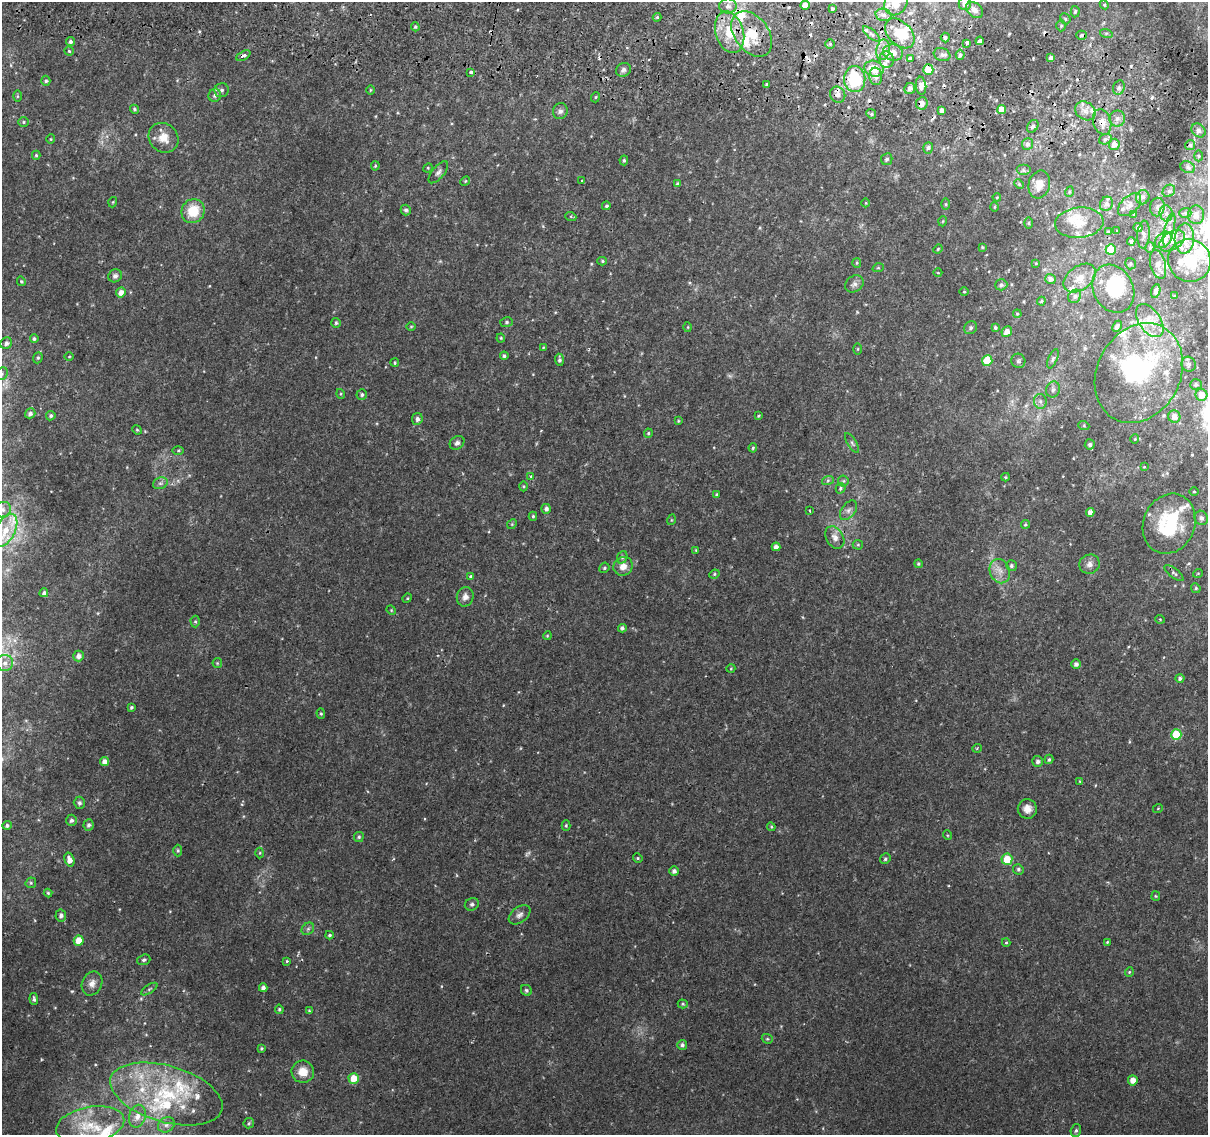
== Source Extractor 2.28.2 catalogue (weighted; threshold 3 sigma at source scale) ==
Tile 11 of 4 x 4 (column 3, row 3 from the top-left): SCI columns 2418-3623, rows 1396-2528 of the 4843 x 5116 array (HDU 1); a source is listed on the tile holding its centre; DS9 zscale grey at full resolution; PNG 1210 x 1137 px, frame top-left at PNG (2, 2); each listed source drawn as its Kron ellipse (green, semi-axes under 4 px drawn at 4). Shown black and unused: <1% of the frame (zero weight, under 2 of 3 exposures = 2% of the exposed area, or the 3 px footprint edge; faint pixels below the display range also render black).
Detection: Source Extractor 2.28.2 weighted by HDU 2 'WHT'; one run over the whole footprint, this tile lists its part. Background 0.0111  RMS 0.0038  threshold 0.017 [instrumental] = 3 sigma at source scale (4.5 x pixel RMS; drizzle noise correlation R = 1.50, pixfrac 1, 0.0396/0.0396 arcsec/px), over >= 5 px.
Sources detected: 345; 3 too faint to see at this stretch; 3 inside a brighter object's white glare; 9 cosmic-ray / hot-pixel residue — neither listed nor drawn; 32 inside a brighter listed object's ellipse — not listed separately; the other 298 listed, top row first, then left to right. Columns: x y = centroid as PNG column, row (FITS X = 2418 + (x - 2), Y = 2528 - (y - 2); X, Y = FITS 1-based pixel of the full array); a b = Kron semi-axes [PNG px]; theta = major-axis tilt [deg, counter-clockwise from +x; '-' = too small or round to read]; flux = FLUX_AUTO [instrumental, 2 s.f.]
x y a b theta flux
896 3 13 11 57 6.3
965 3 6 6 - 2.5
805 5 5 4 - 3.4
1104 5 4 4 - 0.43
728 6 8 7 - 1.9
832 8 3 3 - 1
975 10 9 7 -39 2
1075 12 5 4 - 0.58
884 15 8 6 -14 1.6
657 17 4 4 - 0.47
1065 19 6 5 - 0.52
1061 26 6 5 - 0.53
415 27 4 3 - 0.59
730 32 21 14 -73 11
900 33 17 11 -45 9.6
1106 33 6 4 -17 0.6
752 34 25 17 -53 10
871 34 10 4 -40 1
1081 35 5 4 - 0.88
945 38 5 4 - 0.94
980 41 4 4 - 4.7
70 42 4 4 - 0.87
967 43 3 3 - 1.5
830 44 5 5 - 0.48
883 50 10 6 80 2.5
69 51 4 4 - 0.48
893 53 10 8 -9 4.2
942 54 8 6 -18 1.3
960 55 5 4 - 0.72
243 56 8 4 28 1.3
1051 57 4 4 - 1.2
910 58 3 3 - 1.4
887 60 8 7 - 2.2
874 69 10 7 -17 7.2
623 70 8 6 27 1.3
928 70 5 5 - 8.5
470 72 3 3 - 3.8
876 76 8 6 -84 1.8
855 79 13 10 -89 19
46 81 5 4 - 0.74
767 85 3 3 - 2.1
921 86 9 5 -83 1.9
910 88 6 5 - 1.9
1119 88 7 5 70 0.98
222 90 7 7 - 1
370 90 5 3 - 0.33
215 95 7 6 - 1.2
838 95 8 7 - 2.1
17 96 6 4 90 0.43
596 97 5 3 - 0.38
922 103 6 6 - 2.1
134 109 5 4 - 0.55
942 110 4 4 - 1.9
1002 110 4 4 - 4.9
560 111 8 7 - 1.2
1085 111 11 8 -34 2.8
871 114 5 4 - 0.65
1117 119 8 8 - 1.8
23 122 5 5 - 0.58
1102 122 13 9 -73 2.9
1033 126 7 5 54 1
1198 130 8 6 -45 1.1
164 138 16 14 -45 5
51 139 4 4 - 0.37
1105 139 6 5 - 0.9
1027 144 6 5 - 1.3
1114 144 6 5 - 2.6
1190 145 5 4 - 0.68
928 148 6 4 72 0.88
36 155 4 4 - 0.5
1199 156 5 3 - 0.52
887 159 6 5 - 0.82
624 160 5 4 - 0.56
375 166 4 4 - 0.45
1188 167 7 5 -24 1
428 168 5 4 - 0.42
1023 170 7 5 0 0.89
438 172 13 6 50 1.4
465 181 5 4 - 0.44
581 181 2 2 - 0.33
677 184 4 3 - 0.69
1019 184 5 4 - 0.45
1039 184 14 10 76 3.7
1169 191 7 5 44 0.86
1069 192 5 3 - 0.4
997 197 4 4 - 0.39
1143 197 7 6 - 1.3
113 202 5 3 - 0.32
866 203 4 3 - 0.27
946 204 5 3 - 0.39
1106 204 7 6 - 1.2
1130 205 14 8 44 2.4
606 206 4 4 - 0.69
995 207 5 3 - 0.38
1157 207 9 7 80 1.6
406 210 5 5 - 0.97
193 211 12 11 - 10
1166 213 8 6 -77 1.5
1185 213 6 5 - 0.71
1134 215 4 3 - 0.42
1196 215 9 8 - 2.5
571 217 5 3 - 0.45
943 221 5 3 - 0.33
1029 223 6 4 -90 0.39
1079 223 24 15 5 6.5
1138 227 5 4 - 1.3
1169 230 17 5 76 2.1
1117 231 2 2 - 0.2
1108 232 4 3 - 0.44
1143 235 14 6 86 1.3
1184 239 15 10 87 4.4
1163 240 9 6 42 5.6
1131 241 4 4 - 0.85
1172 241 14 8 32 3
982 247 4 4 - 0.35
1150 247 5 4 - 0.64
938 249 5 4 - 0.37
1111 249 5 5 - 11
1189 260 22 21 - 14
602 261 5 4 - 0.49
857 263 5 4 - 0.43
1036 263 4 4 - 0.33
1130 264 6 5 - 0.55
1158 264 15 7 -75 3
878 268 6 3 18 0.44
938 273 4 3 - 0.27
115 276 7 6 - 1.1
1080 278 18 11 37 4.3
1051 279 5 5 - 1.3
21 281 5 3 - 0.4
854 284 10 8 36 1.4
1001 285 6 5 - 0.96
1113 289 25 20 -63 13
1156 291 7 4 73 1.6
121 292 5 4 - 2.6
964 292 4 3 - 0.34
1075 296 7 6 - 0.95
1174 296 4 4 - 0.44
1041 301 4 3 - 0.42
1017 314 4 4 - 0.4
1150 321 19 11 -56 5.2
507 322 6 5 - 0.66
336 323 5 5 - 0.65
411 326 5 3 - 0.35
1117 326 6 3 64 1.1
688 327 5 3 - 0.33
971 328 7 6 - 0.9
995 328 3 3 - 0.64
1007 332 5 5 - 2.3
501 338 4 4 - 0.42
34 339 4 4 - 0.69
6 343 6 5 - 1.1
543 347 4 4 - 0.34
858 349 5 3 - 0.38
504 356 4 4 - 0.66
69 357 5 3 - 0.32
38 358 6 4 68 0.56
1053 359 10 4 67 0.88
559 360 6 4 -86 0.91
987 360 5 5 - 9.2
1018 361 7 7 - 0.85
395 363 4 3 - 0.44
1189 364 7 7 - 1
1139 373 52 41 62 56
2 374 7 5 48 0.93
1196 384 6 5 - 0.87
1053 389 8 7 - 1.2
341 394 5 3 - 0.36
362 394 5 5 - 0.71
1201 395 6 6 - 5.2
1040 401 7 6 - 1.3
30 413 5 5 - 1.2
51 416 5 4 - 0.85
758 416 4 3 - 0.38
1174 417 6 6 - 2.5
417 419 6 5 - 1.2
678 421 4 4 - 0.36
1084 426 5 3 - 0.38
137 430 5 4 - 0.46
648 433 5 4 - 0.48
1135 439 4 4 - 0.39
457 443 8 6 37 1.2
852 443 11 4 -58 0.79
1090 444 5 5 - 0.93
753 448 5 4 - 0.57
178 450 5 4 - 0.45
1144 467 3 3 - 0.28
531 476 4 3 - 0.37
1005 477 4 4 - 0.43
828 480 6 4 19 0.6
843 481 5 5 - 0.6
160 483 7 5 20 0.99
524 486 5 3 - 0.4
841 488 5 4 - 0.68
1194 492 5 3 - 0.37
717 495 4 4 - 0.52
546 509 5 5 - 1.2
2 510 9 7 23 1.9
809 510 3 2 - 0.28
848 510 11 6 53 1.6
1090 512 4 4 - 2
533 516 4 4 - 0.49
1201 518 7 6 - 1.1
671 520 5 3 - 0.32
512 524 5 4 - 0.39
1025 524 4 4 - 0.48
1169 524 31 25 67 24
5 530 18 9 62 7.8
835 537 12 8 -60 2.7
858 545 5 5 - 0.55
776 547 4 4 - 1.6
696 550 4 4 - 0.35
622 557 6 5 - 0.78
918 564 4 4 - 0.52
1089 564 10 9 - 1.8
623 566 10 9 - 3
1011 566 5 5 - 0.95
604 568 5 4 - 0.62
1000 571 12 10 -68 3.3
1174 573 11 4 -39 0.88
1198 573 5 3 - 0.3
714 574 5 4 - 0.47
471 576 3 3 - 1
1196 588 5 4 - 0.59
44 593 4 4 - 0.94
465 597 10 8 76 2
407 598 5 4 - 0.45
391 610 5 4 - 0.39
1160 619 5 3 - 0.29
195 621 6 4 -89 0.59
622 628 4 4 - 0.88
547 636 4 3 - 0.34
79 656 5 5 - 1.8
5 663 8 8 - 2.1
217 663 5 4 - 0.44
1076 664 5 5 - 1.1
731 668 4 3 - 0.3
1180 678 4 4 - 0.83
131 708 4 3 - 0.55
321 714 5 4 - 0.53
1176 735 5 5 - 13
977 748 5 3 - 0.4
1049 759 5 3 - 0.59
1038 761 5 5 - 1.3
105 762 4 4 - 2.5
1080 781 4 3 - 0.35
79 803 6 5 - 0.95
1158 808 5 3 - 0.32
1027 809 10 9 - 2.8
71 820 5 5 - 0.97
7 825 5 4 - 0.87
89 825 6 5 - 0.9
566 825 5 4 - 0.47
771 827 4 4 - 0.41
947 835 5 3 - 0.33
359 837 5 5 - 0.58
178 851 6 4 -89 0.57
260 853 5 3 - 0.39
638 858 5 4 - 0.44
885 859 5 5 - 0.65
1007 859 6 5 - 6.8
69 860 7 5 -73 2.5
1018 869 5 5 - 0.69
674 871 4 4 - 1.2
31 883 5 5 - 0.55
48 893 4 4 - 0.48
1156 896 4 4 - 0.39
472 904 7 6 - 0.92
61 915 6 5 - 1.3
519 915 12 7 36 1.8
308 929 7 5 44 0.8
329 935 4 4 - 0.57
79 941 5 5 - 5.1
1107 942 4 3 - 0.38
1006 943 4 4 - 0.45
144 960 7 5 18 0.77
287 961 3 3 - 0.41
1129 972 5 4 - 0.42
92 983 12 10 65 2.5
263 988 4 4 - 1.5
149 989 9 3 34 0.65
526 990 6 5 - 0.66
34 999 6 4 -84 0.82
683 1004 5 4 - 0.51
279 1009 4 3 - 0.52
309 1011 4 4 - 0.41
767 1039 6 4 -20 0.56
682 1045 5 5 - 0.97
261 1048 4 3 - 0.58
303 1072 11 11 - 4.6
354 1078 5 5 - 6.5
1133 1080 5 5 - 3.2
166 1094 58 28 -16 38
137 1116 11 8 77 2.8
249 1123 5 5 - 0.62
90 1125 34 18 11 14
166 1125 9 7 31 1.5
1076 1130 6 5 - 0.77
Overlapping masked pixels (flux is a lower limit): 10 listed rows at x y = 752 34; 871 34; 980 41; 243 56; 855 79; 838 95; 922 103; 942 110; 1102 122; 1114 144
Isophote crosses this tile's border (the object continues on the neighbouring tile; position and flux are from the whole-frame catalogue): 4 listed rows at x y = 896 3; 965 3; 2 374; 2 510
Unlisted compact peaks at least as high as the median listed source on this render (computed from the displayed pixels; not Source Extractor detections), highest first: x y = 72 991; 199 31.